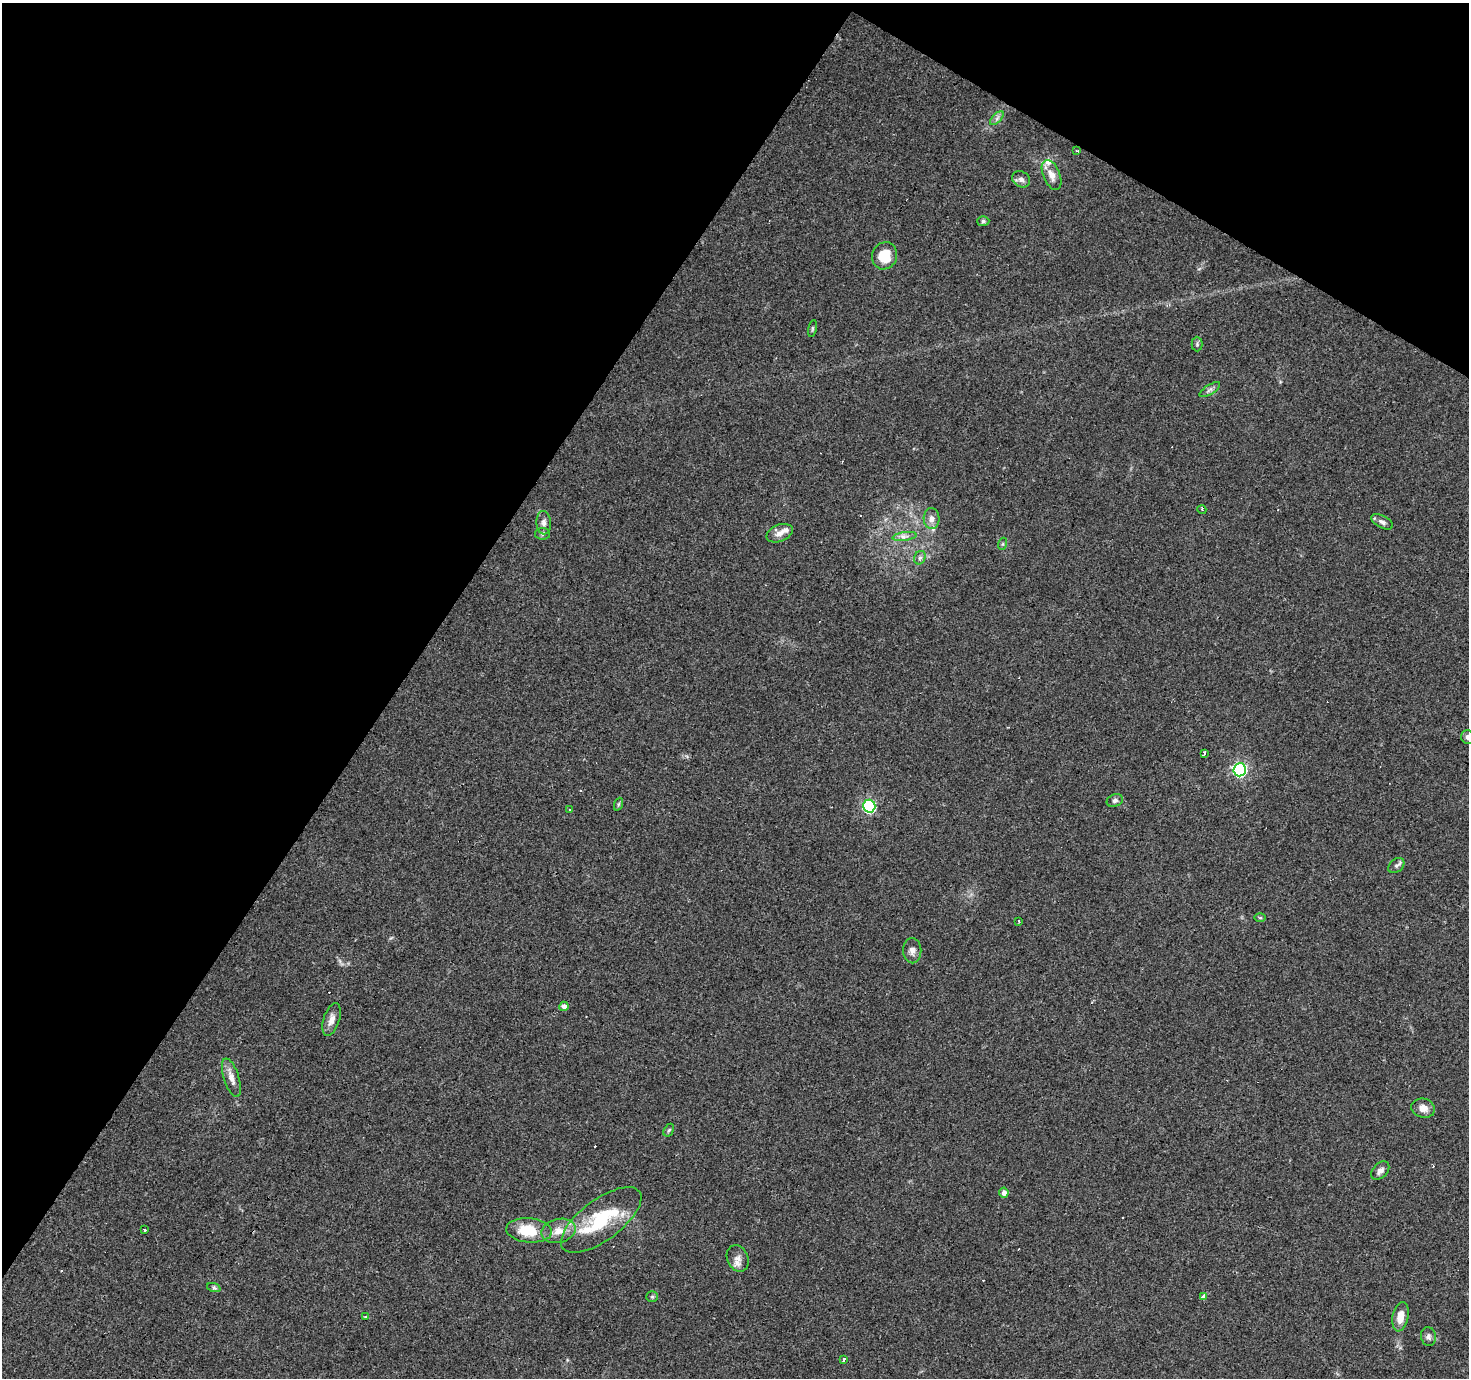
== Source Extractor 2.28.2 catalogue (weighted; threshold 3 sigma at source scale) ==
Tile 2 of 4 x 4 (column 2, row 1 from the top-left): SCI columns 1471-2937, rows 4380-5755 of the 5871 x 5941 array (HDU 1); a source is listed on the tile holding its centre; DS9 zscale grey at full resolution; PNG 1471 x 1380 px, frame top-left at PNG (2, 3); each listed source drawn as its Kron ellipse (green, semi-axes under 4 px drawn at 4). Shown black and unused: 33% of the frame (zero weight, under 3 of 4 exposures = <1% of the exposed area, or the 3 px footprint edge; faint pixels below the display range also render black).
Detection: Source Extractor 2.28.2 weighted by HDU 2 'WHT'; one run over the whole footprint, this tile lists its part. Background 0.0408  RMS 0.0038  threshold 0.017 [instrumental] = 3 sigma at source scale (4.5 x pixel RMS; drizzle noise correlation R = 1.50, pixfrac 1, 0.0396/0.0396 arcsec/px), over >= 5 px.
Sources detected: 65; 11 cosmic-ray / hot-pixel residue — neither listed nor drawn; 6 inside a brighter listed object's ellipse — not listed separately; the other 48 listed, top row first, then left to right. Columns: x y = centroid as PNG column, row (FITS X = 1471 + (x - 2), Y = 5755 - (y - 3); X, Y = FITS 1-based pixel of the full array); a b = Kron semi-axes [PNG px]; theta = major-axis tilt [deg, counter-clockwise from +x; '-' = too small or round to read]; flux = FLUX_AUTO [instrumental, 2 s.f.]
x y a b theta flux
997 118 9 4 45 1.1
1077 151 3 2 - 0.37
1052 175 16 8 -67 3.3
1021 179 9 7 -30 1.5
983 221 6 5 - 0.68
884 256 14 12 62 7.9
812 328 8 3 77 0.56
1197 344 7 5 -90 0.72
1210 390 12 4 32 1.1
1202 510 4 3 - 0.3
931 518 10 8 -87 2.2
1382 522 12 6 -27 1.4
544 523 11 7 -87 1.8
780 533 13 8 23 2.6
542 534 7 6 - 0.81
904 536 12 4 9 1.5
1002 544 6 4 70 0.51
920 558 7 5 66 0.97
1468 737 7 6 - 1.4
1205 753 3 3 - 2.1
1240 770 6 6 - 76
1115 801 8 6 22 1
619 804 7 4 70 0.54
869 806 6 6 - 47
569 810 3 2 - 0.42
1396 866 9 6 40 1.1
1260 918 6 4 -1 0.45
1019 922 3 2 - 0.41
912 951 12 9 -88 2
564 1006 4 4 - 2
331 1019 17 8 73 2.8
231 1078 20 7 -72 3.3
1423 1108 12 9 -16 3.1
669 1130 7 4 59 0.64
1380 1171 11 7 47 1.7
1004 1192 5 4 - 1.5
601 1220 48 20 37 24
145 1230 3 3 - 1.3
529 1230 23 12 -5 12
559 1231 17 12 13 4.8
738 1258 14 10 -65 2.8
214 1288 7 4 -19 0.73
652 1297 6 5 - 0.54
1203 1297 3 3 - 15
365 1317 3 3 - 1.8
1400 1317 15 8 78 4.3
1428 1337 9 7 -77 1.3
844 1360 4 3 - 1.8
Isophote crosses this tile's border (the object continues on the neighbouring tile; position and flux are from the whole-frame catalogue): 1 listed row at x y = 1468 737